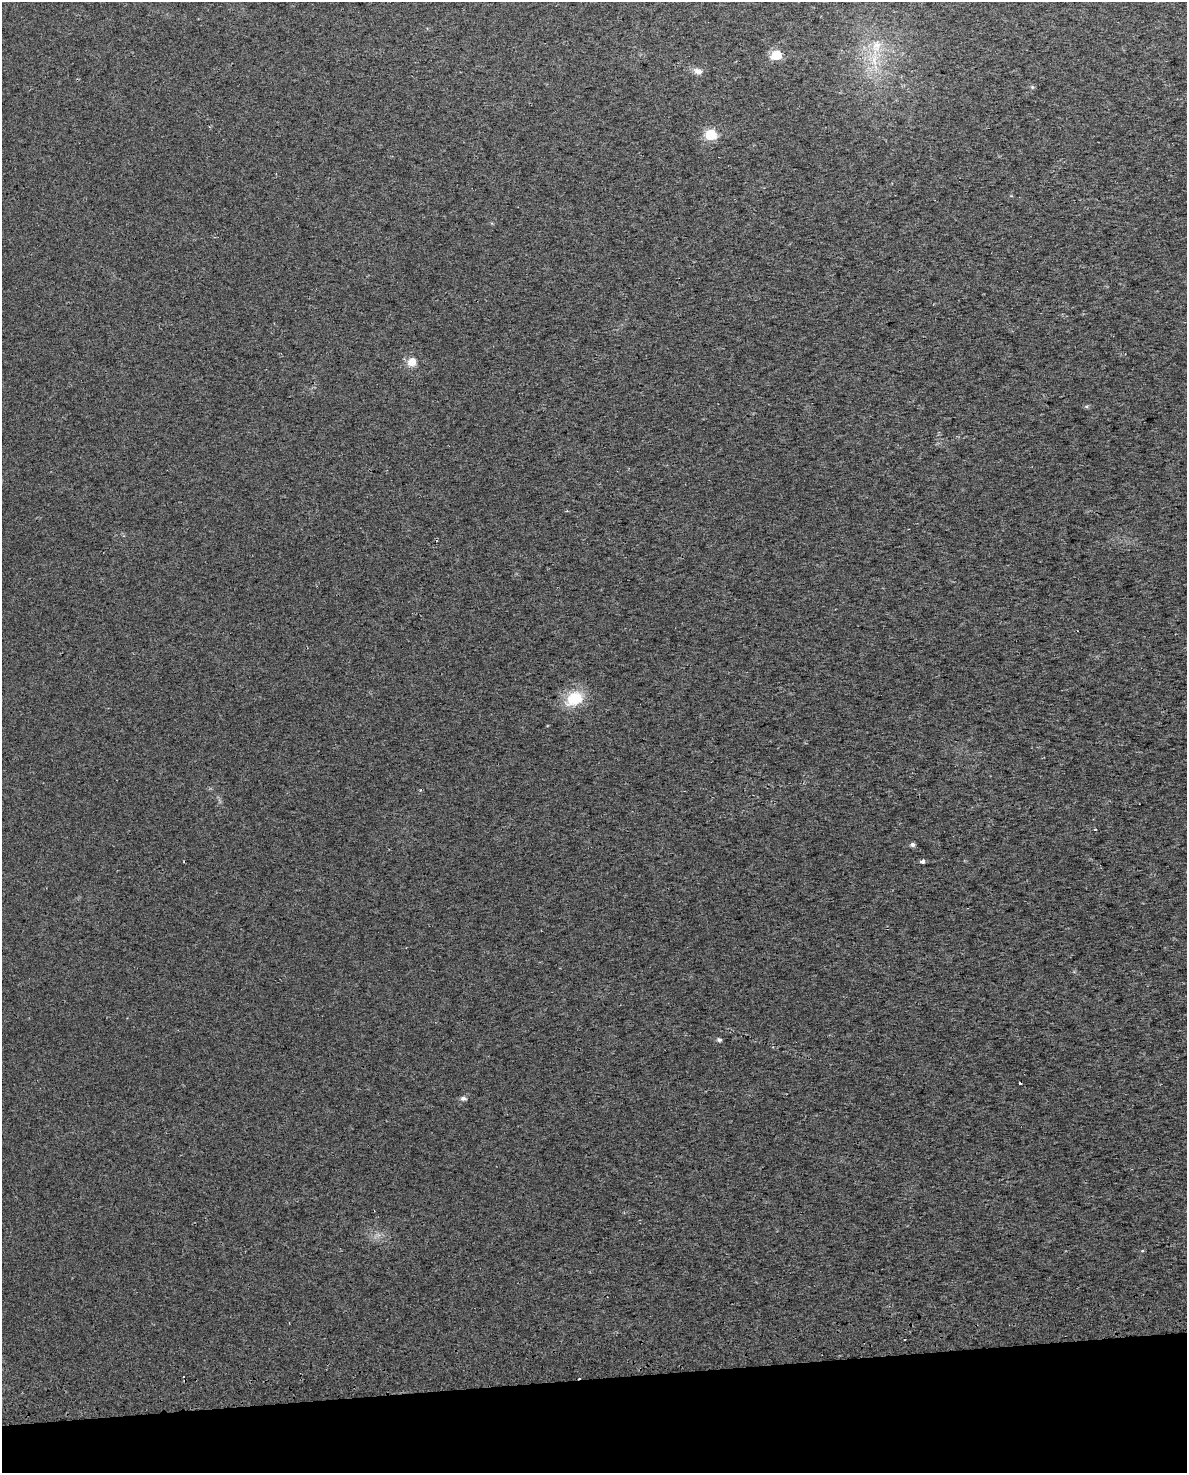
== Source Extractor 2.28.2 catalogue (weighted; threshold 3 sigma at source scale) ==
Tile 10 of 4 x 3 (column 2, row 3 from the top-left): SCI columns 1234-2418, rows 112-1582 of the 4835 x 4593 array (HDU 1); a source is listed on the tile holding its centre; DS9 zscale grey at full resolution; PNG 1189 x 1475 px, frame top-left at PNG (2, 2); no overlay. Shown black and unused: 6% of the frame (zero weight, under 2 of 3 exposures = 4% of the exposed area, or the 3 px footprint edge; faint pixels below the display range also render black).
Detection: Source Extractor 2.28.2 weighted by HDU 2 'WHT'; one run over the whole footprint, this tile lists its part. Background 0.0222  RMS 0.01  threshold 0.0457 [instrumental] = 3 sigma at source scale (4.5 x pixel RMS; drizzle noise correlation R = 1.50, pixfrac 1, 0.0396/0.0396 arcsec/px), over >= 5 px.
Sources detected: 17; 3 cosmic-ray / hot-pixel residue — not listed; the other 14 listed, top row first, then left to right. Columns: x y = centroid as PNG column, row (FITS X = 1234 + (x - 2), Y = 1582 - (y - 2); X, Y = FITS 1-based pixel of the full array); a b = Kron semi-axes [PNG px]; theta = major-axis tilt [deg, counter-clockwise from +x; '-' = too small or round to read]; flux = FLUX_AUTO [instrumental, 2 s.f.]
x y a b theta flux
876 47 26 13 79 26
776 55 6 6 - 61
698 71 14 8 -15 5.4
1032 87 5 4 - 1.4
710 135 6 6 - 81
412 362 12 11 - 9.7
1086 406 6 4 -18 1.4
574 699 25 18 27 30
912 845 6 5 - 2.9
923 861 4 3 - 11
719 1040 6 5 - 2.1
1020 1083 3 3 - 2.3
463 1098 7 5 -10 3.3
1142 1251 5 3 - 0.96